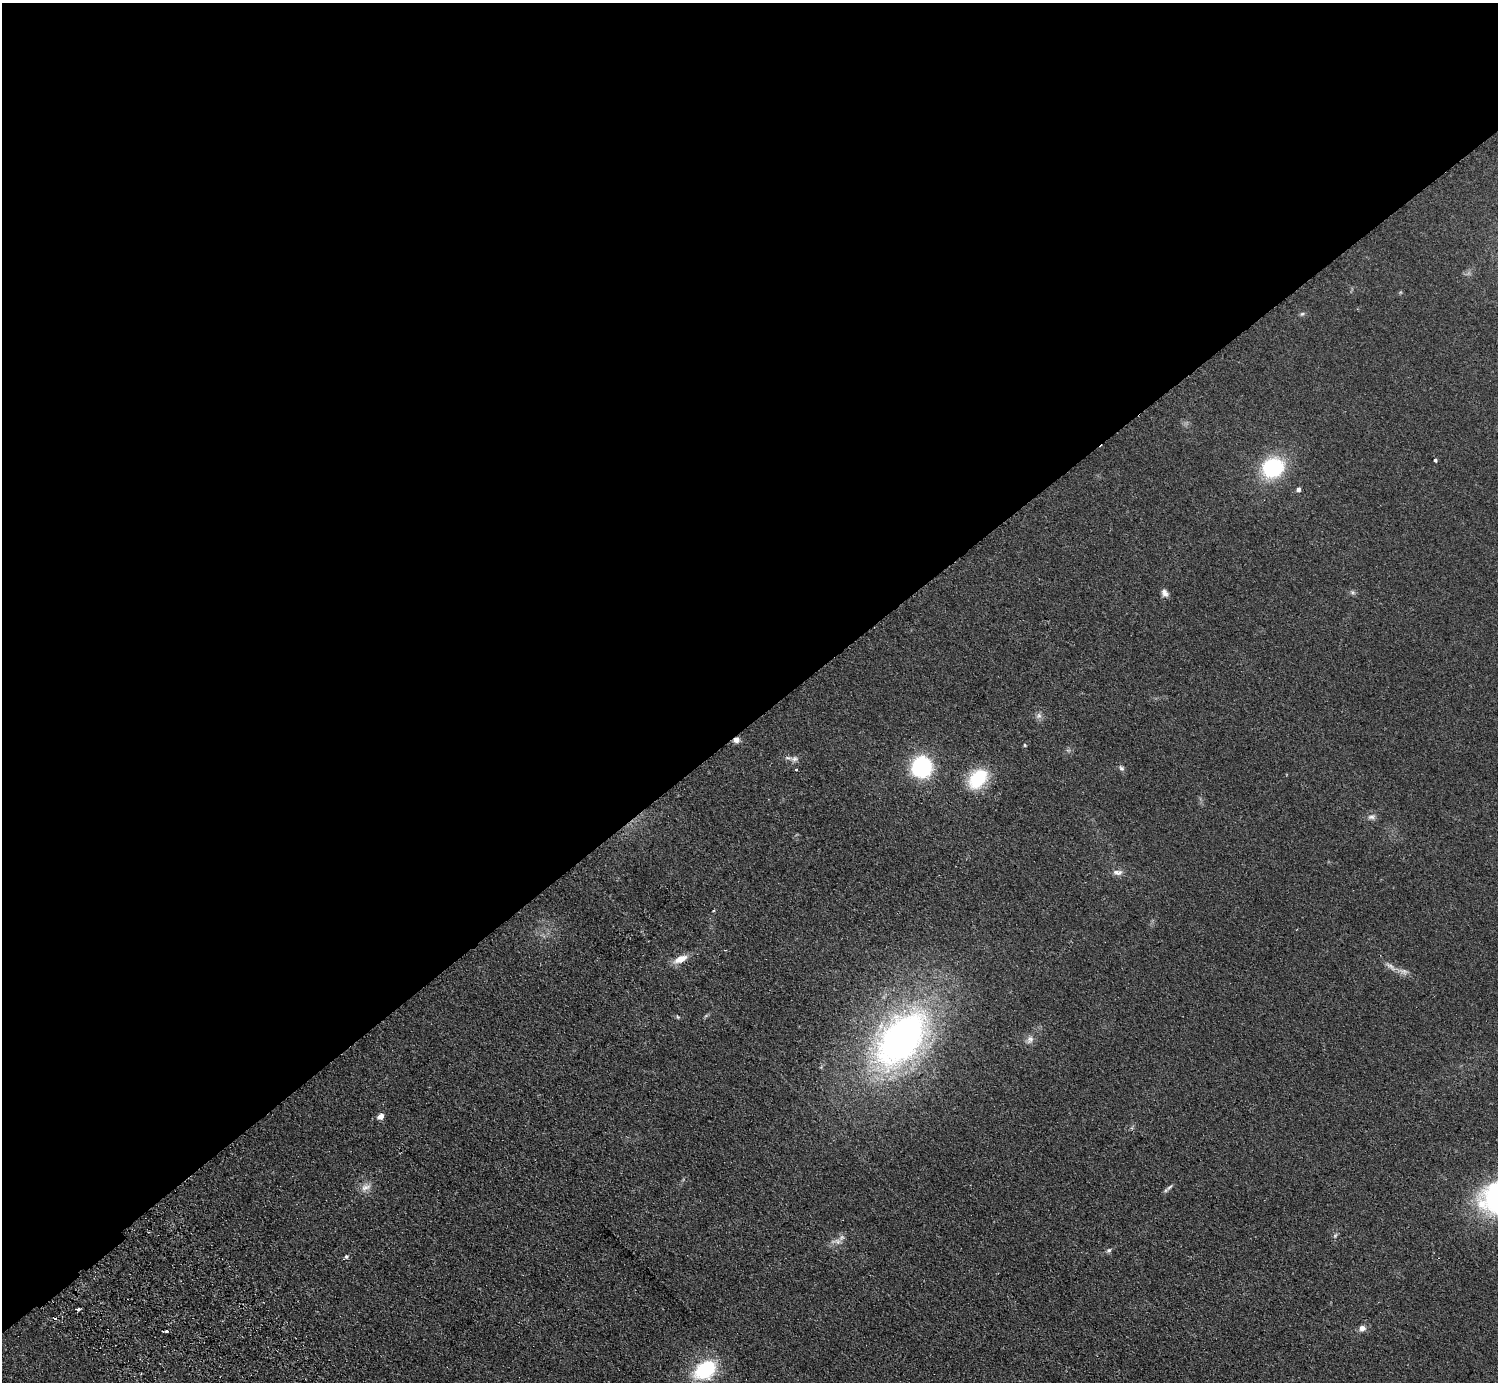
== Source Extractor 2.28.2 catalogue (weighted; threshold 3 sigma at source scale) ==
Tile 2 of 4 x 4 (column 2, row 1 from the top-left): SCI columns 1542-3037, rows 4342-5721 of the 6072 x 6064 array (HDU 1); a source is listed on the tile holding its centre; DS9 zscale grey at full resolution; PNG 1500 x 1384 px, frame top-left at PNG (2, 3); no overlay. Shown black and unused: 52% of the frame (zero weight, under 2 of 3 exposures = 3% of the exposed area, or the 3 px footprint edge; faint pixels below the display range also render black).
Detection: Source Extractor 2.28.2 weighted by HDU 2 'WHT'; one run over the whole footprint, this tile lists its part. Background 0.115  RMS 0.011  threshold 0.0477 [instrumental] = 3 sigma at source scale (4.5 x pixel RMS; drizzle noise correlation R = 1.50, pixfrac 1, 0.05/0.05 arcsec/px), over >= 5 px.
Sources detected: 36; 1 cosmic-ray / hot-pixel residue — not listed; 1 inside a brighter listed object's ellipse — not listed separately; the other 34 listed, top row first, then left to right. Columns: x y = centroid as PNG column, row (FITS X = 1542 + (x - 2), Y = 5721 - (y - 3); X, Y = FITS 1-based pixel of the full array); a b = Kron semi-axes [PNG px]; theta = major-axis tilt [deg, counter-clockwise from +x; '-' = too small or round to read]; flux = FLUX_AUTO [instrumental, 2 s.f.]
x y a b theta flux
1302 314 6 5 - 1.8
1435 460 4 3 - 1.7
1273 467 19 16 23 92
1298 489 4 4 - 4
1353 592 7 5 -21 2.2
1165 593 10 7 -55 4.7
1039 716 9 8 - 3.9
736 740 6 6 - 6.2
1025 745 5 3 - 1.1
794 759 12 7 4 4.6
922 767 14 14 - 130
1121 768 8 6 -59 2.7
796 770 3 3 - 1.3
978 779 25 17 48 49
1371 817 11 7 14 4.4
1117 872 15 7 -1 5.7
680 959 18 8 25 12
1390 966 20 6 -38 6.9
706 1016 6 4 20 1.5
678 1017 6 4 -45 1.3
901 1039 64 39 50 440
1030 1039 12 9 62 5.7
380 1116 5 4 - 10
366 1187 16 10 27 8.2
1169 1187 13 4 44 2.9
1496 1198 34 30 32 180
1335 1235 7 4 46 1.8
836 1241 19 7 0 6.4
1109 1250 7 5 31 2.1
346 1256 5 5 - 2
79 1309 4 3 - 16
1362 1328 8 7 - 5.7
166 1331 5 3 - 4.8
705 1370 20 14 33 82
Overlapping masked pixels (flux is a lower limit): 3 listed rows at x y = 736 740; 79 1309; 166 1331
Isophote crosses this tile's border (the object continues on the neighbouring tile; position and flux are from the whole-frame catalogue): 1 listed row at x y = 1496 1198